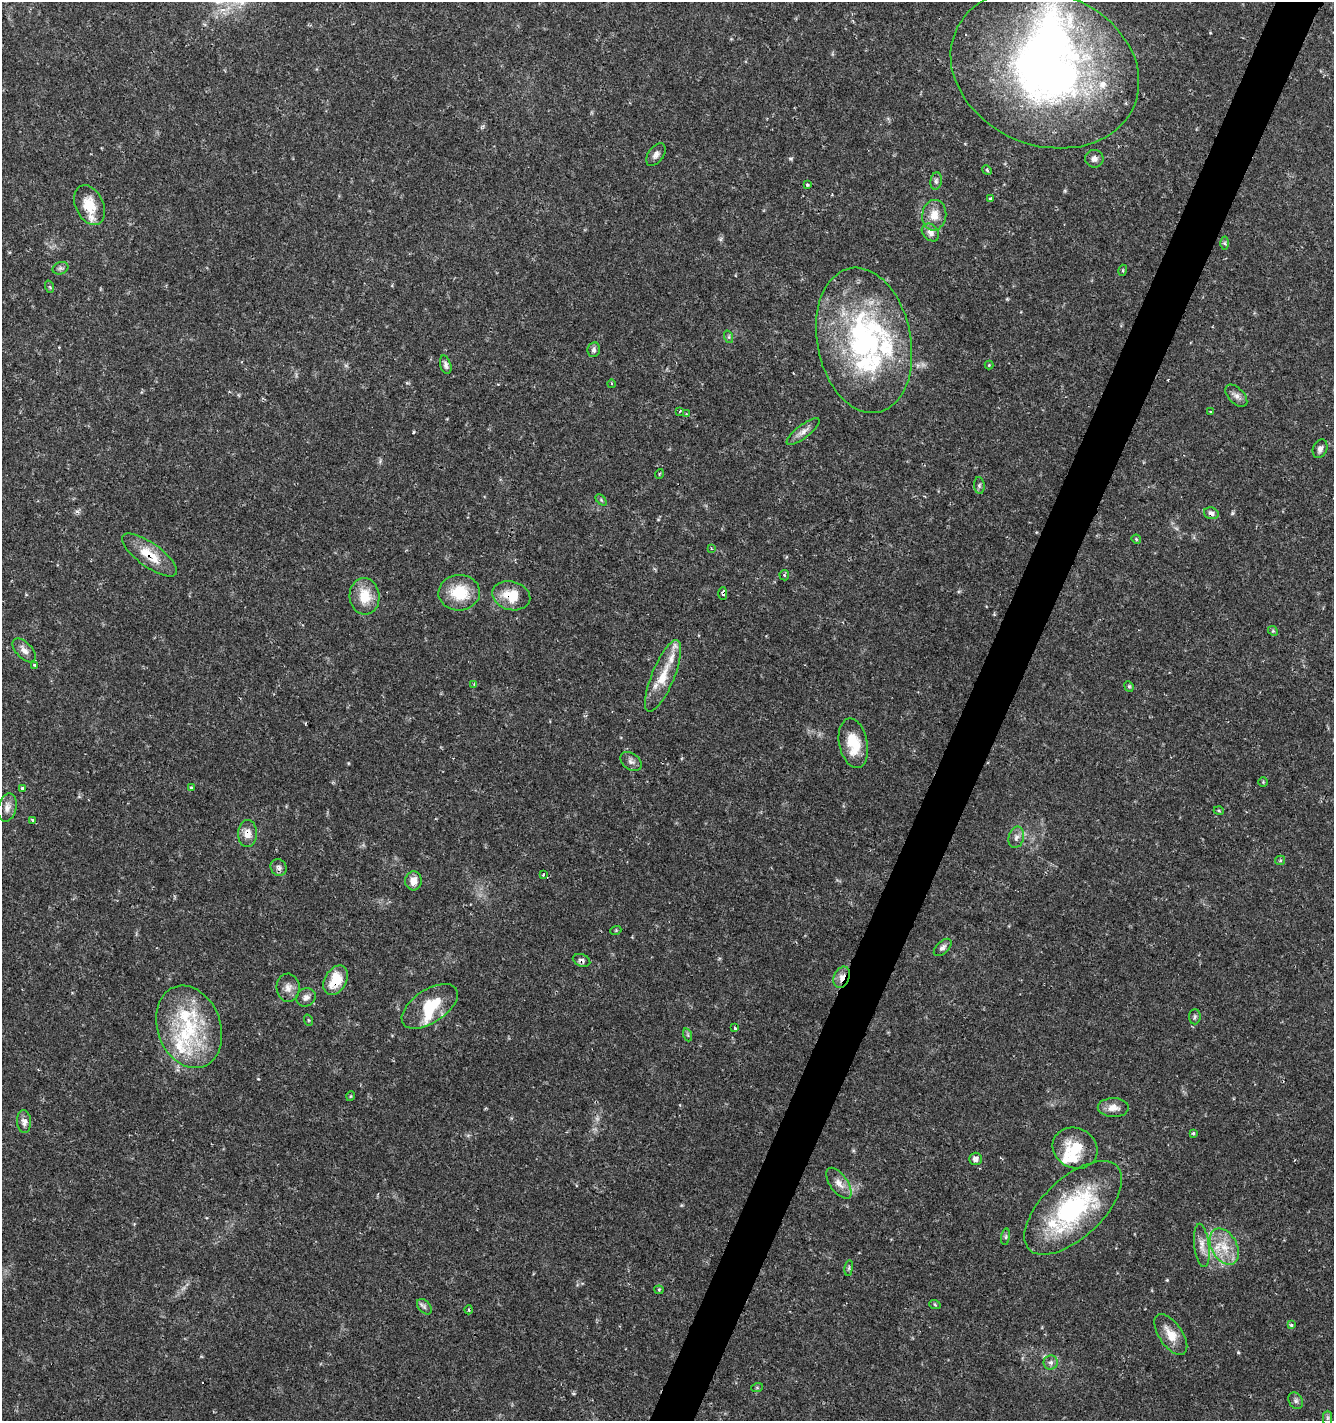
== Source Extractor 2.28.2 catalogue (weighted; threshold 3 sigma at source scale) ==
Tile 10 of 4 x 4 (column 2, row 3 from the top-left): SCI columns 1601-2932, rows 1423-2841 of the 5800 x 5692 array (HDU 1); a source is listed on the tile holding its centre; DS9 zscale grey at full resolution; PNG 1336 x 1423 px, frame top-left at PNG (2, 2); each listed source drawn as its Kron ellipse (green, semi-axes under 4 px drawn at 4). Shown black and unused: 3% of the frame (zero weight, under 2 of 3 exposures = <1% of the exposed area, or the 3 px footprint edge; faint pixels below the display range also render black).
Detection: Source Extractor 2.28.2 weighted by HDU 2 'WHT'; one run over the whole footprint, this tile lists its part. Background 0.0364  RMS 0.0033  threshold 0.015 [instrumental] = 3 sigma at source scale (4.5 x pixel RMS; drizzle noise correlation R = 1.50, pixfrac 1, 0.0396/0.0396 arcsec/px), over >= 5 px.
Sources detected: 109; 2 inside a brighter object's white glare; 2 cosmic-ray / hot-pixel residue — neither listed nor drawn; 12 inside a brighter listed object's ellipse — not listed separately; the other 93 listed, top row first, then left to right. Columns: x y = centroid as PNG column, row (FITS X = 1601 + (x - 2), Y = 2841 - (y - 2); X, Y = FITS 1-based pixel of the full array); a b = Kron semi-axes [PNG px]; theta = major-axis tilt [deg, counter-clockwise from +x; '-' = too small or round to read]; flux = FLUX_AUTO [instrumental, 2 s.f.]
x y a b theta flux
1045 69 97 76 -22 190
656 155 13 7 55 1.5
1094 159 9 9 - 1.5
987 170 5 4 - 0.44
936 181 9 5 81 0.84
807 185 4 3 - 0.41
990 198 3 3 - 1.2
90 205 21 14 -66 7.4
934 215 15 12 82 4.4
930 232 10 7 -47 1.9
1224 243 6 4 -89 0.56
60 268 8 6 20 0.82
1123 270 5 3 - 0.39
50 287 6 4 -71 0.41
729 337 6 4 -72 0.51
864 340 73 47 -79 72
594 350 7 6 - 1
446 365 9 5 -74 1
989 365 4 4 - 0.3
612 384 4 3 - 0.34
1236 396 13 7 -46 1.6
680 411 3 2 - 0.23
1211 412 3 2 - 0.69
686 414 3 3 - 0.31
803 432 20 6 37 2.2
1320 449 10 7 68 1.4
659 474 5 3 - 0.27
979 485 8 5 -85 0.7
601 500 6 4 -46 0.45
1211 513 7 5 -15 1.4
1136 539 5 4 - 0.34
711 548 4 2 - 0.24
150 555 32 12 -36 8.4
784 575 5 5 - 0.37
459 593 21 18 5 11
723 593 6 3 -90 0.81
364 596 18 15 -86 7.5
511 596 19 14 -15 8.2
1273 631 5 4 - 0.43
24 650 14 8 -46 1.9
35 665 3 3 - 0.57
663 676 38 11 68 8.4
474 684 4 2 - 0.34
1129 686 5 4 - 0.48
853 743 25 14 -79 9.4
631 761 11 8 -37 1.6
1263 782 5 4 - 0.34
191 787 4 3 - 1.3
23 788 4 3 - 0.79
7 807 14 9 76 2.2
1219 811 5 3 - 0.34
32 820 4 3 - 0.9
247 833 13 9 89 3.3
1016 837 11 7 74 1.6
1280 860 5 4 - 0.42
279 867 8 7 - 1.2
543 874 4 3 - 0.49
413 881 9 8 - 3.1
616 930 5 3 - 0.31
943 947 11 6 44 1.2
581 960 9 6 -20 1.1
842 977 11 7 67 2.4
335 980 16 10 60 9.1
288 988 14 11 -87 2.5
306 997 10 9 - 1.6
430 1006 32 16 34 11
1195 1017 8 5 86 0.72
308 1020 6 3 -70 0.35
189 1027 42 31 -69 28
735 1028 3 3 - 1.2
688 1035 6 4 -71 0.48
351 1096 5 3 - 0.29
1113 1108 15 9 -1 2.9
24 1122 11 7 -86 1.7
1193 1133 4 3 - 0.37
1075 1148 23 20 -27 10
975 1159 6 6 - 1.4
839 1183 18 8 -54 3
1073 1208 60 30 43 46
1006 1237 8 4 82 0.61
1202 1245 22 7 -83 3.1
1224 1247 19 12 -61 6.9
849 1268 8 4 82 0.55
659 1290 4 4 - 0.38
935 1305 6 3 -21 0.39
424 1307 9 5 -48 0.93
469 1310 4 3 - 0.45
1292 1325 3 3 - 1.1
1171 1335 23 11 -55 5.4
1051 1363 7 7 - 1.3
757 1388 6 4 19 0.42
1296 1401 8 7 - 0.97
1328 1418 7 4 90 0.8
Overlapping masked pixels (flux is a lower limit): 8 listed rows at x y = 1211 513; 150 555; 723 593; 511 596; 247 833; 581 960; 842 977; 335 980
Unlisted compact peaks at least as high as the median listed source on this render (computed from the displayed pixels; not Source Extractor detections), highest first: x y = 791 158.